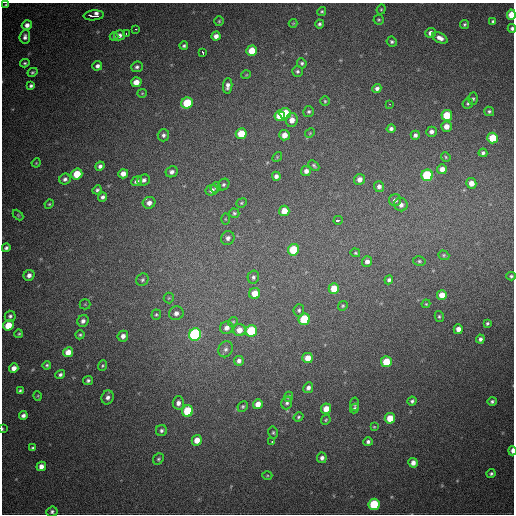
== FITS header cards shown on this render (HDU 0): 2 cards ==
NAXIS1  =                  512
NAXIS2  =                  512

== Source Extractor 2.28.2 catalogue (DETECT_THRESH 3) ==
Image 512 x 512 px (HDU 0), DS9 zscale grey, 1 PNG px = 1 image px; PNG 516 x 516 px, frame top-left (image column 1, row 512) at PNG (2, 3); each listed source drawn as its Kron ellipse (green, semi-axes under 4 px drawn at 4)
Background 787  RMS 22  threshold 67.3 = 3 sigma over >= 5 px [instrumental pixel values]
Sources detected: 175; all 175 listed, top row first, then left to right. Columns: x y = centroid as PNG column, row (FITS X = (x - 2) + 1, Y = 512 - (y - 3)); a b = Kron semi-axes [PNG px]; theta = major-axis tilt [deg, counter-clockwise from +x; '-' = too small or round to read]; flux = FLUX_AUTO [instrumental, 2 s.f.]
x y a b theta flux
6 5 3 3 - 2100
381 9 5 4 - 1800
322 11 5 4 - 2200
94 15 10 5 5 23000
511 15 5 4 - 35000
379 20 5 5 - 2200
219 21 5 5 - 2100
493 21 4 4 - 2600
293 23 4 4 - 1300
319 24 4 4 - 3300
465 24 5 4 - 2400
27 25 5 5 - 7700
512 28 4 4 - 3800
136 29 3 2 - 4900
431 33 5 5 - 8800
126 34 3 2 - 6100
119 35 5 5 - 5900
216 36 4 4 - 8200
25 37 7 5 84 5300
114 37 4 4 - 1800
440 38 8 5 -26 9100
392 41 5 4 - 3000
184 46 4 4 - 2800
252 51 5 5 - 28000
203 52 4 3 - 6200
25 63 4 3 - 2300
302 63 5 5 - 2900
97 66 5 4 - 5000
137 67 6 5 - 3800
297 71 5 5 - 3200
32 72 5 4 - 2200
246 75 5 3 - 1200
136 82 5 5 - 17000
31 86 4 4 - 3500
228 86 8 4 84 6300
377 88 5 4 - 5200
142 93 4 4 - 1600
473 99 6 5 - 2600
325 101 4 4 - 2000
187 103 6 5 - 55000
468 103 5 5 - 2600
390 104 2 2 - 5100
489 111 5 4 - 3100
309 112 6 5 - 3000
285 113 5 5 - 45000
447 115 5 5 - 41000
280 116 5 5 - 35000
292 120 7 6 - 12000
446 126 5 5 - 12000
391 129 4 4 - 4200
431 132 5 5 - 5700
310 133 5 4 - 1700
241 134 5 5 - 34000
163 135 6 6 - 4300
284 135 5 5 - 12000
415 135 4 4 - 4600
493 138 5 5 - 43000
483 153 4 4 - 3500
277 157 5 4 - 1600
446 157 5 4 - 1700
36 163 4 3 - 1400
314 165 6 3 -43 2400
100 166 5 4 - 5000
442 169 5 5 - 8400
306 171 5 5 - 6400
172 172 6 5 - 5900
77 174 5 5 - 36000
123 174 5 4 - 11000
427 175 6 5 - 110000
276 176 4 4 - 5300
65 179 6 5 - 4600
359 179 5 5 - 9100
144 180 6 5 - 4900
137 181 5 5 - 5300
471 183 5 5 - 13000
223 184 6 5 - 3000
216 187 5 5 - 2700
379 187 5 5 - 5700
97 190 5 4 - 3200
212 190 6 5 - 5600
102 197 5 4 - 4200
395 200 6 5 - 6000
149 203 6 5 - 8000
242 203 5 4 - 2100
49 204 5 4 - 1700
401 205 7 6 - 7000
284 211 5 5 - 20000
234 213 5 4 - 2600
18 215 6 4 -45 1900
225 219 5 3 - 1500
338 220 4 3 - 10000
228 238 7 6 - 5800
6 248 4 4 - 3900
293 250 6 5 - 57000
355 253 5 4 - 1900
444 255 6 4 -21 2200
367 261 5 5 - 6500
419 261 6 5 - 2600
29 275 6 5 - 7200
511 276 4 4 - 2500
253 277 6 5 - 4100
142 280 6 5 - 2900
389 280 4 4 - 3900
334 288 5 5 - 25000
255 293 5 5 - 20000
442 295 5 5 - 17000
169 298 5 5 - 1800
85 304 5 5 - 1600
426 304 4 4 - 1400
343 306 5 4 - 1900
299 310 6 5 - 3000
176 313 7 7 - 6900
156 315 5 4 - 2300
10 316 5 5 - 3800
439 316 5 4 - 2200
304 319 6 5 - 71000
83 321 6 5 - 5600
233 322 5 4 - 1800
487 323 4 3 - 2600
8 325 5 5 - 27000
227 328 7 6 - 8900
458 329 5 4 - 8900
239 330 6 6 - 14000
251 331 6 5 - 81000
19 334 4 3 - 1700
80 335 4 4 - 2400
195 335 6 6 - 230000
123 336 5 5 - 7700
480 339 4 4 - 4200
225 349 8 7 - 4700
68 352 5 5 - 16000
308 358 5 5 - 17000
239 361 5 4 - 5500
386 362 5 5 - 35000
47 365 4 4 - 2400
103 366 5 4 - 2100
14 368 5 4 - 9300
60 375 5 4 - 3700
88 380 5 4 - 3100
308 388 5 5 - 5500
20 390 4 3 - 2300
38 396 5 3 - 1300
108 397 7 6 - 5600
289 397 5 4 - 3400
412 401 4 4 - 3100
492 401 5 4 - 3100
178 403 6 5 - 7400
287 403 6 5 - 3500
258 404 5 4 - 13000
355 404 6 4 81 2400
243 406 5 5 - 2600
355 408 5 4 - 3100
326 409 5 5 - 17000
188 411 6 5 - 69000
23 415 4 4 - 5000
298 417 5 4 - 2300
390 418 5 5 - 29000
326 420 5 4 - 2000
374 427 4 4 - 1500
2 429 3 2 - 1200
161 431 5 5 - 3900
273 432 6 4 -76 2400
197 440 5 5 - 15000
272 442 3 2 - 12000
368 442 5 4 - 4100
32 448 4 3 - 2500
512 451 5 3 - 8400
322 458 5 5 - 5100
158 459 6 5 - 2500
413 463 5 4 - 8300
41 466 5 4 - 9700
491 474 4 4 - 2900
267 475 5 3 - 1500
374 504 6 5 - 82000
52 512 5 5 - 3400
At the frame edge (FLAGS 8, measured only in part): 6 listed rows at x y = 6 5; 511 15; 512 28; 511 276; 2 429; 512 451